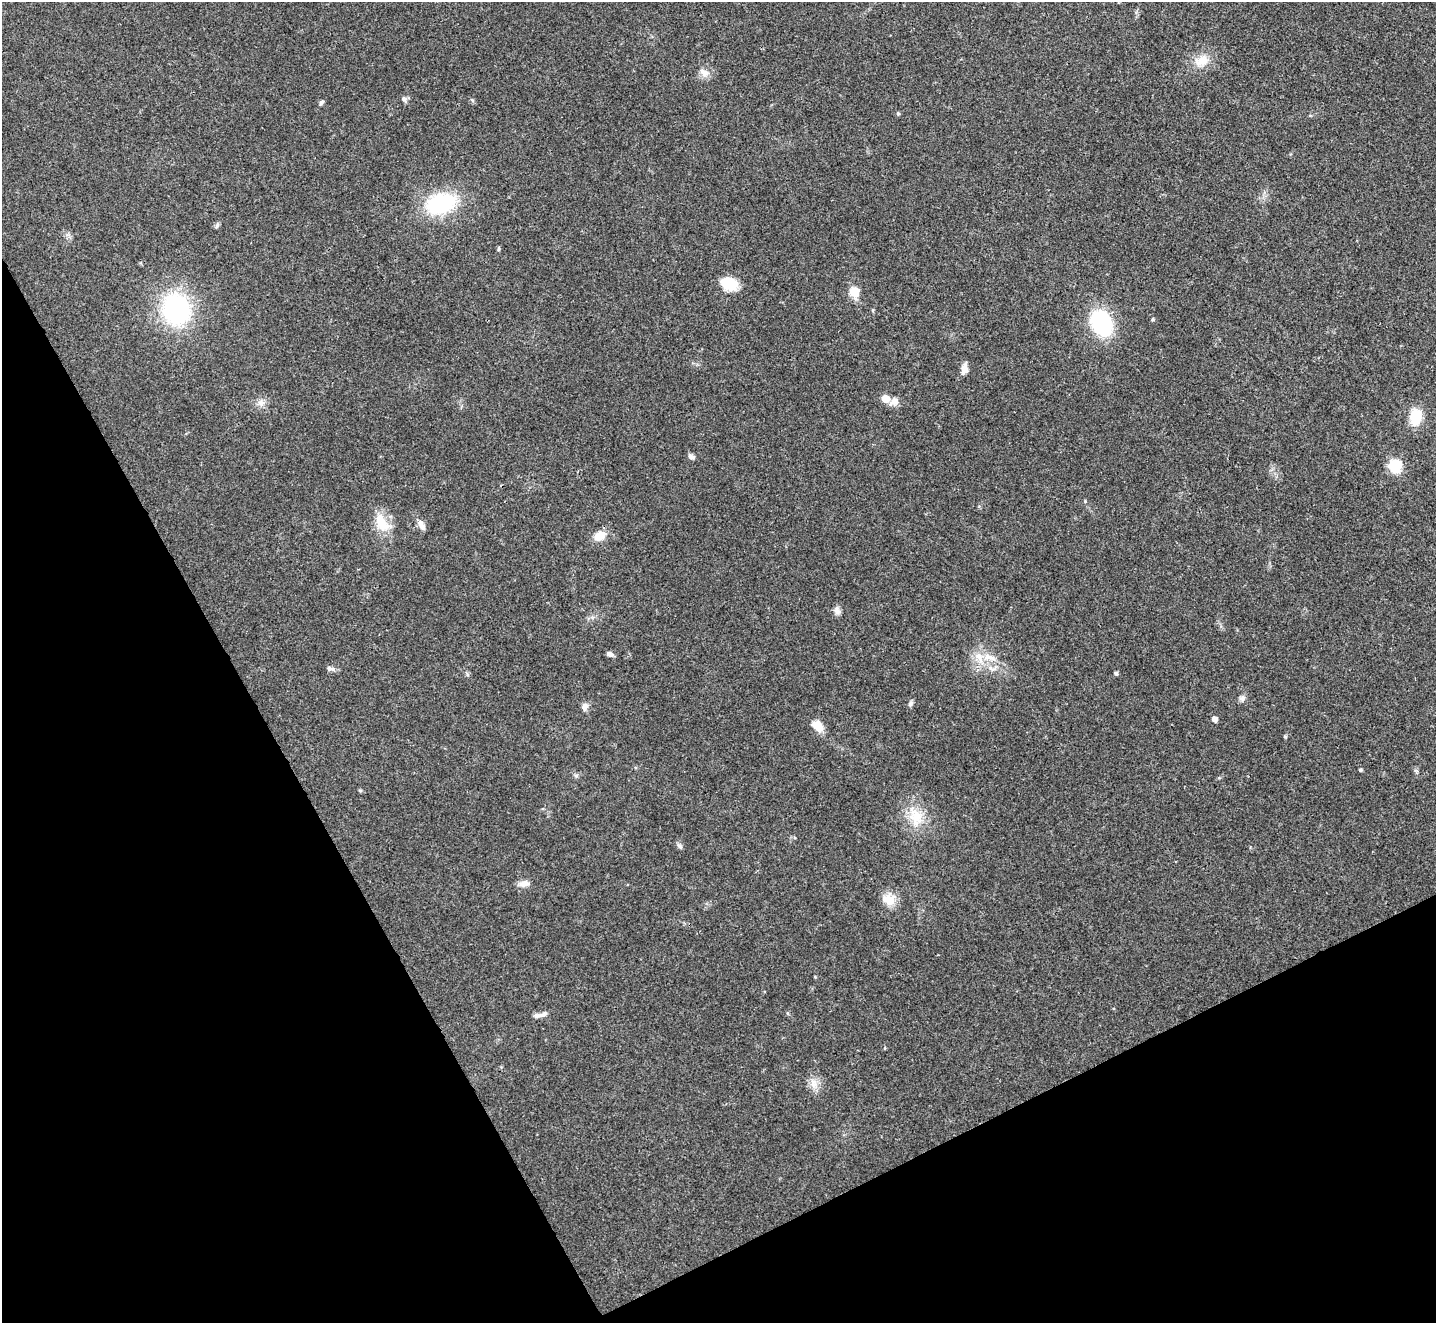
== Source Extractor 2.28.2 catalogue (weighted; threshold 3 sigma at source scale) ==
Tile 14 of 4 x 4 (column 2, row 4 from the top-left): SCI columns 1437-2870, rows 156-1476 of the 5739 x 5730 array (HDU 1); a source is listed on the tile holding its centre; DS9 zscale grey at full resolution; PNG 1438 x 1325 px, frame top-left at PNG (2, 2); no overlay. Shown black and unused: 27% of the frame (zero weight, under 3 of 4 exposures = <1% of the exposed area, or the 3 px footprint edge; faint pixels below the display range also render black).
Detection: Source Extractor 2.28.2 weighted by HDU 2 'WHT'; one run over the whole footprint, this tile lists its part. Background 0.0993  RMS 0.0063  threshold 0.0284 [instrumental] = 3 sigma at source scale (4.5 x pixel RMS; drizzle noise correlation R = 1.50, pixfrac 1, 0.05/0.05 arcsec/px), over >= 5 px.
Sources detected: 44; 2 inside a brighter listed object's ellipse — not listed separately; the other 42 listed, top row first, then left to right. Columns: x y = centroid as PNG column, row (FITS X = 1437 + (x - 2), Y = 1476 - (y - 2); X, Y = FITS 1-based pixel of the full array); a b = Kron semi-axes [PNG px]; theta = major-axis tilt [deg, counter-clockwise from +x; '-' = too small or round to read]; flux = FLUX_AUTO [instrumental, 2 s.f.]
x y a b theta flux
1201 61 20 14 24 10
704 73 13 9 -34 4.4
404 99 9 6 -46 1.8
321 103 7 4 50 1.3
898 113 6 3 -19 0.68
441 203 34 21 17 51
217 225 8 4 54 1.2
498 249 6 4 88 0.76
729 284 19 14 -24 13
854 292 6 5 - 26
176 309 37 32 -70 73
1101 323 19 13 -60 70
964 368 14 7 82 4.1
885 399 5 5 - 12
894 401 12 9 34 4.3
261 403 10 8 -8 3.3
1415 417 13 9 84 21
691 456 9 5 -30 2.1
1395 466 6 6 - 72
381 522 28 15 -55 14
421 525 14 7 -61 4.1
600 536 14 10 31 8.6
837 611 10 8 -69 2.7
610 654 9 5 -22 2.1
989 657 20 8 -19 7.2
331 669 14 5 -17 1.9
1116 673 5 4 - 1
1242 698 9 7 -33 2
911 703 8 5 62 1.5
585 707 10 7 76 3
1215 719 5 4 - 3.9
818 726 15 10 -48 7.5
1360 770 4 3 - 0.85
576 775 6 4 0 1.1
360 791 5 4 - 0.83
916 817 25 16 -73 17
679 846 10 5 -42 1.4
524 883 14 8 11 4.1
888 900 17 14 -21 9
815 977 5 3 - 0.49
544 1014 11 6 24 2.4
813 1083 15 9 -89 5.5
Unlisted compact peaks at least as high as the median listed source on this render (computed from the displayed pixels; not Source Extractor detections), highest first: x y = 1285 737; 1085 501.